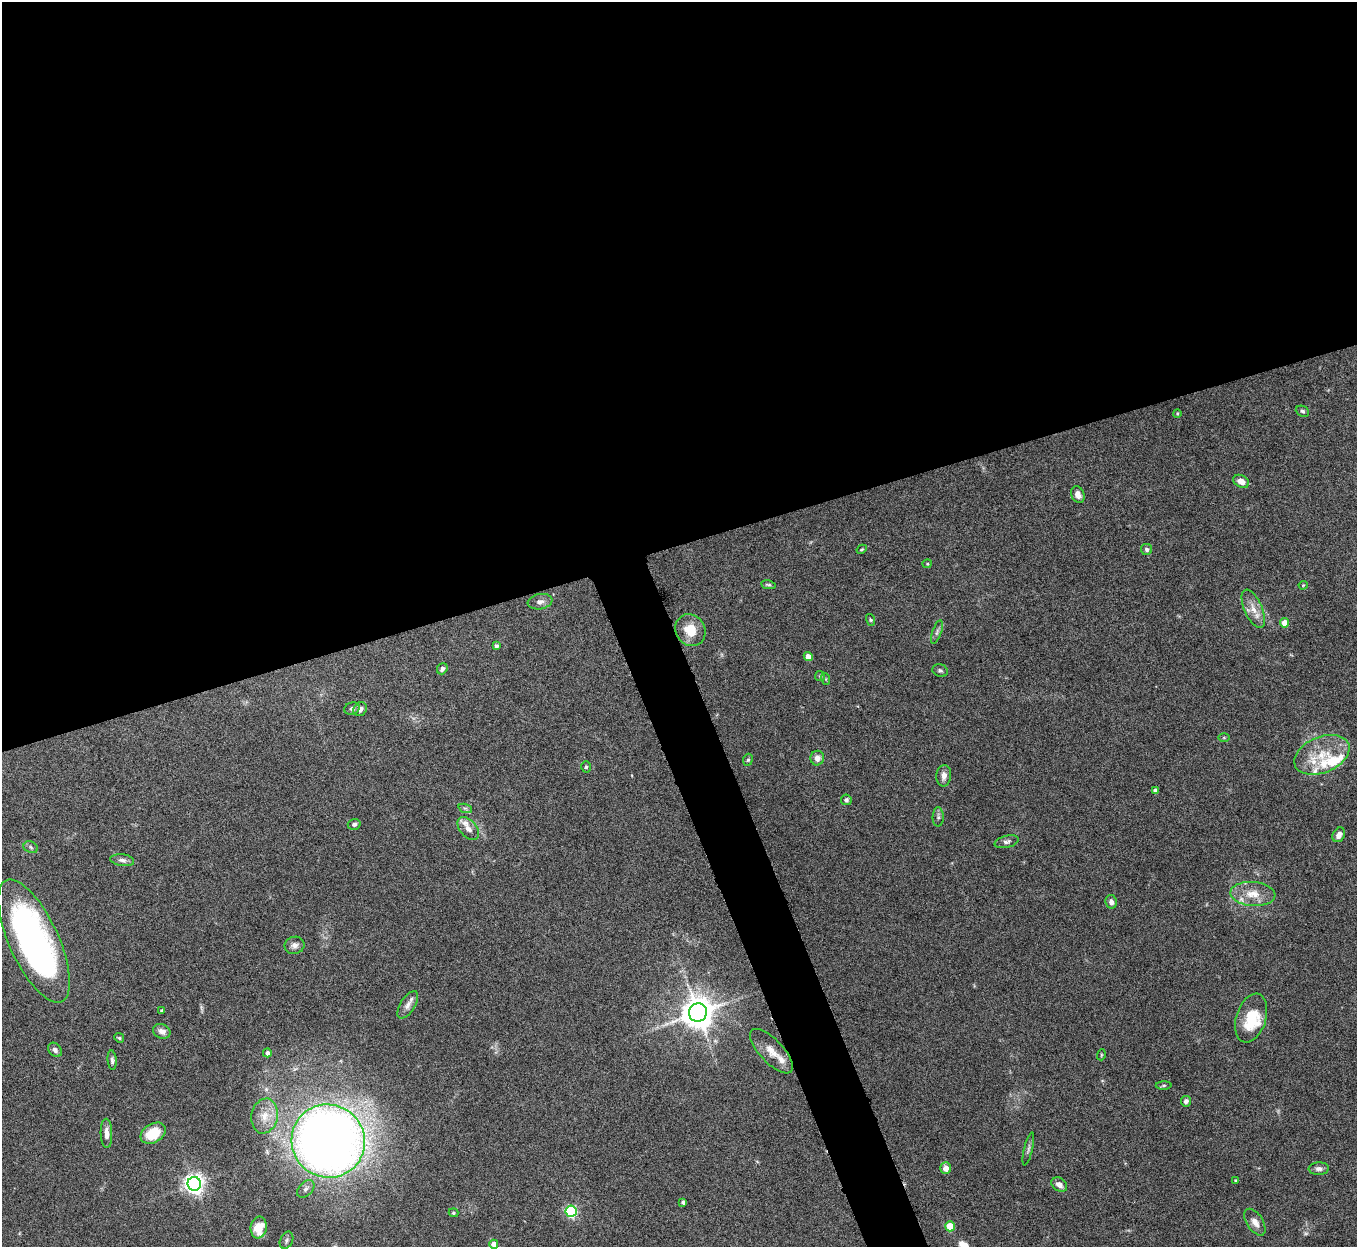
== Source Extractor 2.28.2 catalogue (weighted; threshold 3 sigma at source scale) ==
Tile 2 of 4 x 4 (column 2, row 1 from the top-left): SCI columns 1357-2711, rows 3886-5130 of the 5424 x 5404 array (HDU 1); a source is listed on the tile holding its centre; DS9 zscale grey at full resolution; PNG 1359 x 1249 px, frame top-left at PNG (2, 2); each listed source drawn as its Kron ellipse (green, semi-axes under 4 px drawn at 4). Shown black and unused: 46% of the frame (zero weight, under 5 of 10 exposures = <1% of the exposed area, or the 3 px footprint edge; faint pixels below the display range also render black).
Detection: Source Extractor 2.28.2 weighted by HDU 2 'WHT'; one run over the whole footprint, this tile lists its part. Background 0.161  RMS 0.0059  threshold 0.0241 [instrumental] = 3 sigma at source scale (4.09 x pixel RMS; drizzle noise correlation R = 1.36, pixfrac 0.8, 0.05/0.05 arcsec/px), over >= 5 px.
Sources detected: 85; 2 too faint to see at this stretch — neither listed nor drawn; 8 inside a brighter listed object's ellipse — not listed separately; the other 75 listed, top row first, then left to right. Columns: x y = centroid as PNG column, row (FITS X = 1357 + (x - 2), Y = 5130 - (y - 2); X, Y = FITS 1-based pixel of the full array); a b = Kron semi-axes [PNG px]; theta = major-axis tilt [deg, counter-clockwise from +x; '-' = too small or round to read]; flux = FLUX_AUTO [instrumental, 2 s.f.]
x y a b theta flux
1302 411 7 5 -23 1.2
1177 413 4 3 - 0.63
1241 481 8 6 -27 4.1
1078 495 8 6 -65 3.5
862 549 5 3 - 0.6
1147 549 5 5 - 1.5
927 564 4 4 - 0.53
768 585 7 4 -10 0.88
1303 585 4 4 - 0.49
540 602 12 7 10 2.5
1253 609 20 9 -66 6.3
871 620 6 4 -73 0.72
1284 623 5 4 - 6.5
690 630 16 14 -58 11
937 632 12 4 71 1.6
496 646 4 4 - 1.3
808 657 4 4 - 6.5
442 669 6 5 - 1.5
940 671 8 6 -17 1.3
820 676 5 5 - 0.76
826 679 6 4 -71 0.65
352 709 8 6 20 1.6
360 709 7 6 - 2.7
1224 737 5 3 - 0.55
1322 755 29 18 22 18
817 758 7 6 - 3.5
748 760 6 4 66 0.89
586 767 5 5 - 0.87
944 776 11 7 85 3.4
1155 791 4 4 - 2.4
846 800 5 5 - 1.4
465 808 7 4 -19 1
938 817 9 5 89 1.3
354 824 6 5 - 1.3
468 829 13 8 -50 3.8
1339 835 8 6 60 2.9
1007 842 12 6 13 1.8
31 847 7 5 -25 1.2
122 860 12 6 -8 1.9
1253 894 22 12 -4 9.4
1111 902 7 5 -78 2.4
34 941 67 24 -65 180
295 945 10 8 17 2.5
408 1005 15 7 57 3.4
162 1010 4 3 - 0.56
698 1012 9 9 - 1100
1251 1018 25 15 72 19
162 1031 9 7 -23 3.4
119 1038 5 4 - 0.76
55 1050 8 6 -51 2.1
772 1051 28 11 -46 7.6
267 1053 4 4 - 2.1
1101 1055 5 3 - 0.54
112 1060 10 4 -86 1.4
1164 1085 8 4 1 0.8
1186 1101 5 5 - 1.6
265 1116 17 13 78 8.5
106 1133 14 6 -88 3.8
153 1133 13 9 31 15
328 1141 37 36 - 660
1028 1149 17 3 77 1.3
946 1168 6 5 - 3.7
1319 1169 10 6 3 2.1
1235 1180 3 3 - 0.55
194 1184 7 6 - 300
1059 1185 8 6 -35 3.1
306 1189 10 6 45 2.2
683 1202 4 4 - 1.4
571 1211 6 5 - 66
453 1213 5 4 - 0.77
1255 1222 15 8 -57 3.9
950 1226 5 5 - 19
259 1228 11 8 82 9.8
287 1240 9 6 66 1.5
494 1244 4 4 - 5.1
Isophote crosses this tile's border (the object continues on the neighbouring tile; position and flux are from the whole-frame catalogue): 2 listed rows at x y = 34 941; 494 1244